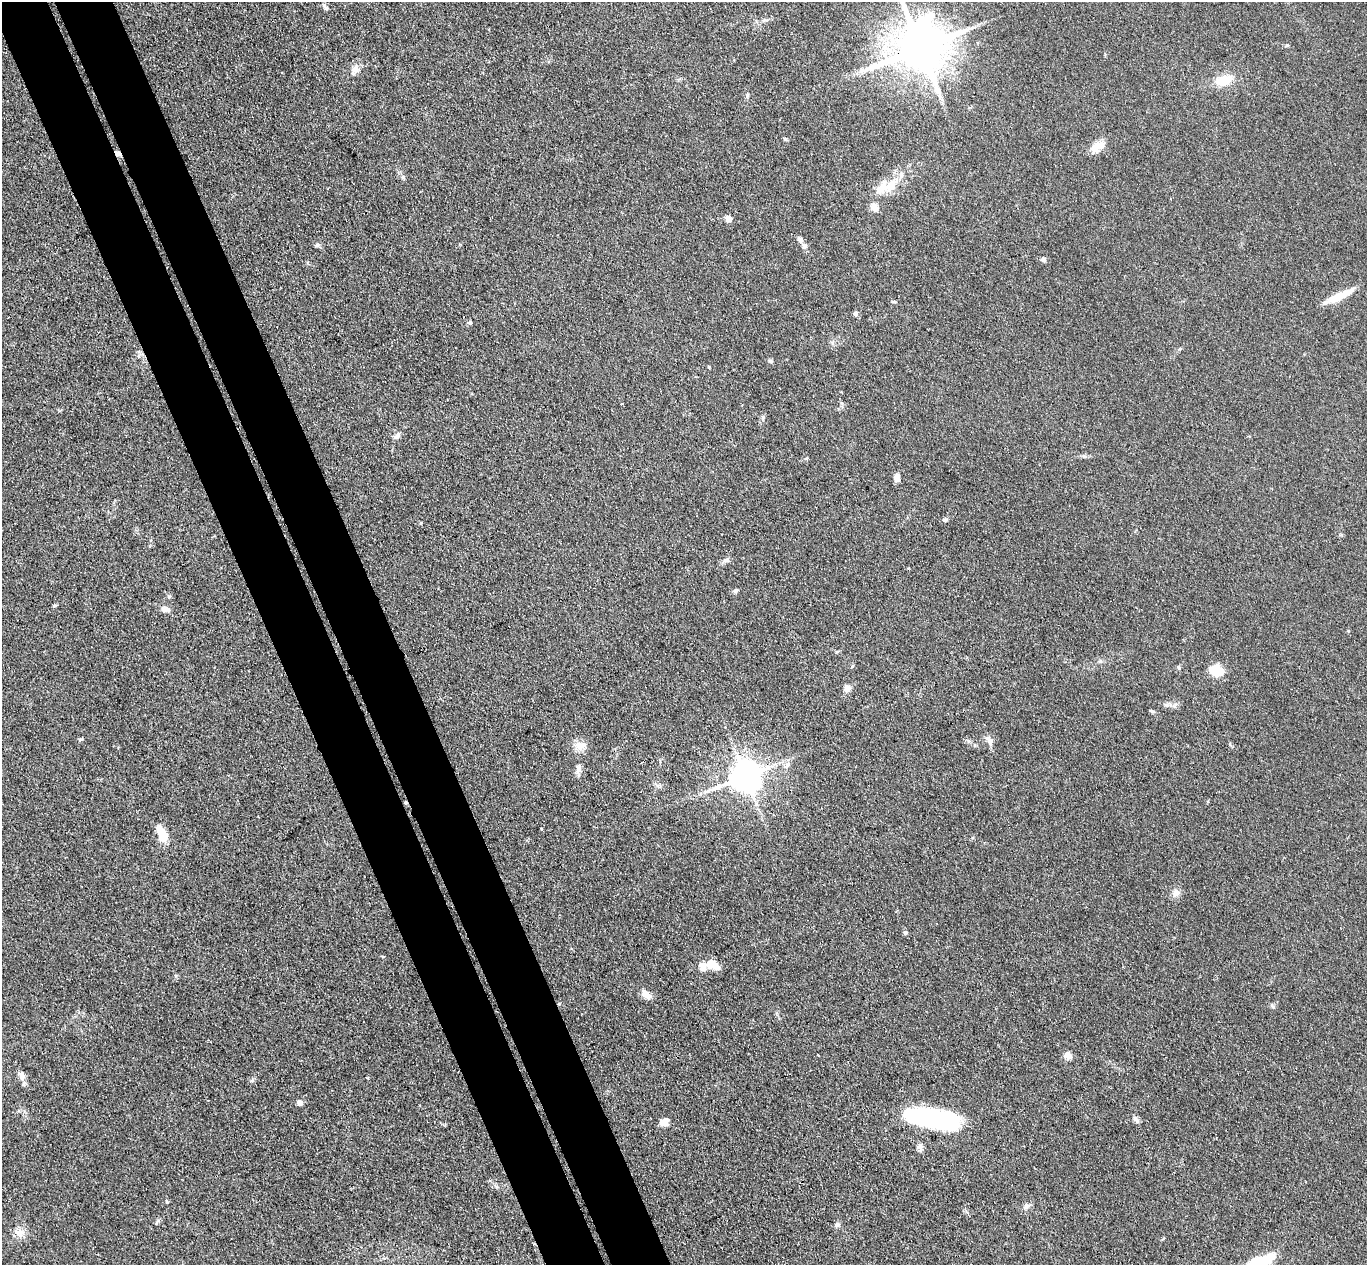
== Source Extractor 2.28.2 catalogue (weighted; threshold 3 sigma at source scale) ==
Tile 11 of 4 x 4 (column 3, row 3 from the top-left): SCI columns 2785-4149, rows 1437-2699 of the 5571 x 5525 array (HDU 1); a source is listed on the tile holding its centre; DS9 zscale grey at full resolution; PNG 1369 x 1267 px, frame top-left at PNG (2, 2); no overlay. Shown black and unused: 9% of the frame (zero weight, under 3 of 4 exposures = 5% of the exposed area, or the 3 px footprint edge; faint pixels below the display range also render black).
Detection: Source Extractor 2.28.2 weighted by HDU 2 'WHT'; one run over the whole footprint, this tile lists its part. Background 0.0885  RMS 0.0071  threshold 0.0318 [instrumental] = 3 sigma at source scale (4.5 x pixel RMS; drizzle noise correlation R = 1.50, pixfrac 1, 0.05/0.05 arcsec/px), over >= 5 px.
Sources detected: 70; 2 inside a brighter object's white glare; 2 cosmic-ray / hot-pixel residue — not listed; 3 inside a brighter listed object's ellipse — not listed separately; the other 63 listed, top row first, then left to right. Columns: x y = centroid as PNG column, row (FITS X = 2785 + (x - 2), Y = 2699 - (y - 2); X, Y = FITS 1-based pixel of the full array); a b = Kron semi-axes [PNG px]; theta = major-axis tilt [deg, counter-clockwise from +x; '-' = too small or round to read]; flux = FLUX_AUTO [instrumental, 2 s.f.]
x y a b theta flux
325 7 9 5 -59 1.7
1287 45 6 3 19 0.8
920 48 18 16 28 2700
355 69 13 9 63 4.6
1224 80 20 12 17 14
747 95 6 4 72 1
1096 147 17 11 37 8.7
118 153 8 6 -47 2.7
403 177 6 6 - 1.3
891 185 20 11 53 13
874 207 12 8 -57 5.1
728 219 5 5 - 6.8
318 245 6 6 - 1.5
804 246 8 7 - 2.8
1043 259 6 5 - 2.4
1339 296 37 7 25 14
894 302 6 4 -1 0.81
856 313 6 6 - 1.7
470 322 6 4 86 1.3
770 361 7 5 -27 1.3
709 367 4 4 - 0.71
621 404 4 2 - 0.54
763 417 6 5 - 1.2
397 436 10 6 50 2.5
1084 456 7 4 -18 1.3
897 477 11 7 90 3.3
945 520 7 5 8 1.7
421 523 5 3 - 0.71
726 560 10 6 2 2.3
908 568 3 2 - 0.84
736 590 6 6 - 1.4
169 597 5 5 - 1.1
54 606 6 4 2 0.86
165 609 13 7 -13 3.7
1217 671 13 10 -11 18
848 688 8 7 - 4.8
1152 711 8 4 -35 1
80 739 6 4 19 0.94
989 740 14 7 -56 3.5
580 746 15 11 9 7.7
787 765 10 6 52 3.1
578 769 15 6 70 3.4
746 776 12 10 19 830
541 829 3 3 - 1.1
162 834 18 8 -65 18
1176 893 10 9 - 4.5
905 932 5 5 - 1.8
712 964 14 9 -21 11
646 994 14 8 -42 5.3
1272 1006 7 4 -46 1.2
1068 1056 9 8 - 4.3
22 1076 12 9 -84 4
299 1102 8 6 -48 2.7
935 1118 48 17 -8 120
1136 1119 13 5 -58 2.3
664 1122 11 8 28 5.3
919 1147 9 8 - 2.8
496 1186 7 4 -19 1.3
167 1201 5 3 - 0.65
1026 1206 9 6 69 2.4
836 1225 7 6 - 1.9
20 1233 13 11 27 6
1260 1261 24 12 21 25
Overlapping masked pixels (flux is a lower limit): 2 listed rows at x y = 920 48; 118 153
Isophote crosses this tile's border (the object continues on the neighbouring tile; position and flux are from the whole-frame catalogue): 2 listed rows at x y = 920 48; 1260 1261
Unlisted compact peaks at least as high as the median listed source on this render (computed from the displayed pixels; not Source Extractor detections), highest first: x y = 785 139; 1179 668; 158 1221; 176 976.